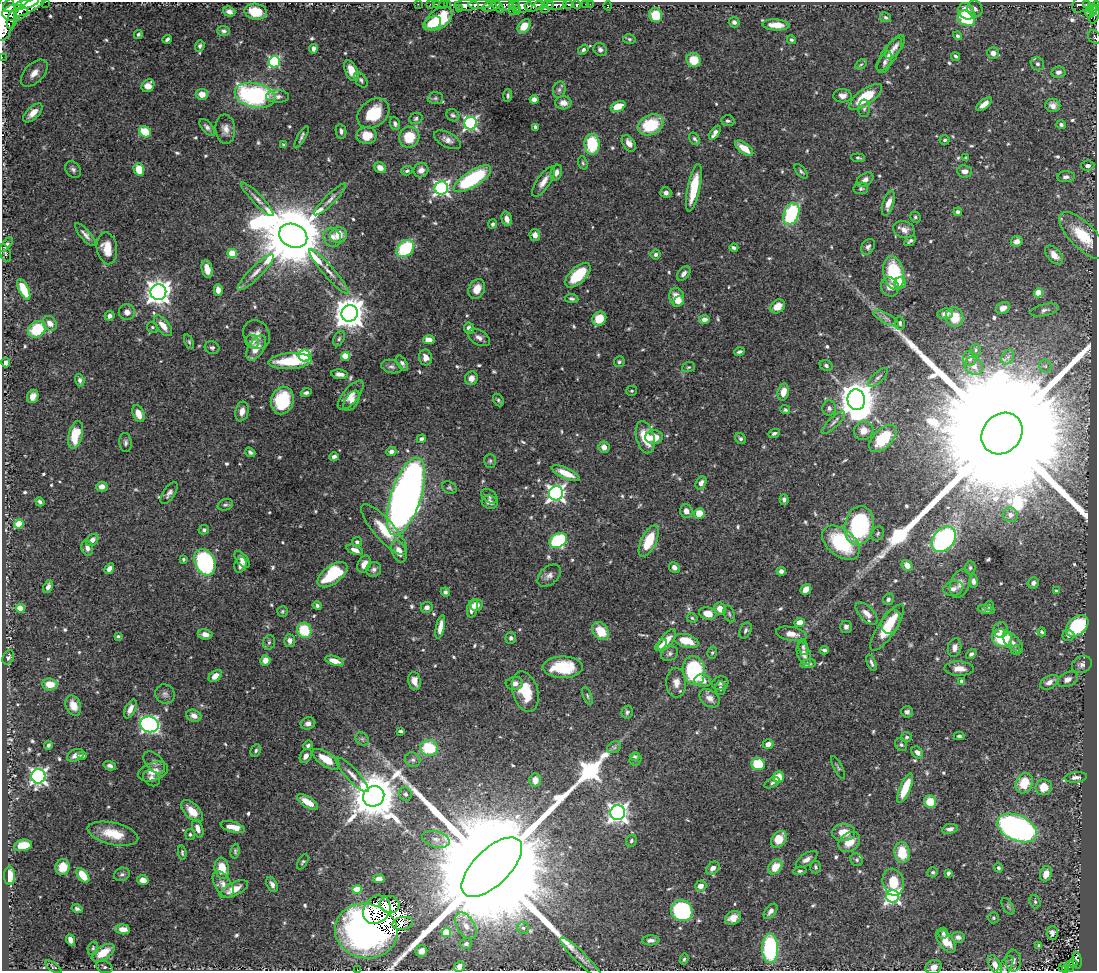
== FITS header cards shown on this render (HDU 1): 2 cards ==
NAXIS1  =                 1095
NAXIS2  =                  969

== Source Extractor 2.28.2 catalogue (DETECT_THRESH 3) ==
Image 1095 x 969 px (HDU 1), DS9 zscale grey, 1 PNG px = 1 image px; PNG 1099 x 973 px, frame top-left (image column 1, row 969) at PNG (2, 2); each listed source drawn as its Kron ellipse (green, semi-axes under 4 px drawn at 4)
Background 0.674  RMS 0.015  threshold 0.0458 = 3 sigma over >= 5 px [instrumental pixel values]
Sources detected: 651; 3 with non-positive FLUX_AUTO (blend fragments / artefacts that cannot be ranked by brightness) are neither listed nor drawn; of the other 648, the 500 brightest by FLUX_AUTO listed and drawn (148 fainter detections omitted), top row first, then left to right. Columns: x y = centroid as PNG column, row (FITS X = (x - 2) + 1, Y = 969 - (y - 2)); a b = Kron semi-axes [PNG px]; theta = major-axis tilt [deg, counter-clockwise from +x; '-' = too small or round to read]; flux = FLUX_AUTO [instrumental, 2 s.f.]
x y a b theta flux
45 2 2 2 - 42
27 3 12 4 17 2900
33 4 21 5 33 3500
418 4 2 2 - 13
430 4 2 2 - 11
436 4 2 2 - 16
443 4 2 2 - 19
447 4 2 2 - 12
515 4 5 3 - 610
548 4 5 3 - 620
568 4 5 3 - 320
586 4 3 2 - 33
590 4 2 2 - 15
13 5 10 6 26 1700
466 5 12 5 -1 2700
480 5 12 3 2 1800
504 5 9 5 -13 590
534 5 9 6 25 2900
539 5 5 3 - 1100
556 5 10 5 6 1700
577 5 4 3 - 290
1081 5 9 7 36 230
1087 5 4 4 - 300
491 6 9 5 16 590
522 6 10 6 2 1200
608 6 4 3 - 32
1096 6 5 3 - 350
498 7 7 3 -47 590
459 8 2 2 - 65
545 9 3 2 - 200
975 9 8 7 - 3.7
517 10 5 2 - 250
1093 10 5 4 - 500
513 11 2 2 - 46
966 11 9 7 -51 18
229 12 6 5 - 4.3
256 12 11 8 -10 19
15 13 13 8 8 4200
1090 13 4 3 - 180
656 15 7 6 - 30
1094 15 9 4 76 280
885 17 6 4 -28 1.8
4 18 23 10 81 6700
966 18 9 7 -31 47
439 19 15 9 36 43
12 20 9 4 77 1100
734 22 5 5 - 3.3
432 23 9 6 26 15
776 25 13 5 -3 13
524 26 8 5 53 16
224 31 6 5 - 2.6
138 34 5 4 - 2.2
957 36 4 4 - 2.2
1094 37 7 5 -54 2.2
167 39 5 3 - 2.2
629 39 6 4 -16 1.7
791 40 5 4 - 2
200 46 6 4 71 2.2
895 47 14 6 52 5.2
313 49 5 4 - 4
583 50 6 4 35 2.5
600 50 7 6 - 3.8
993 53 6 5 - 5.9
889 54 19 7 55 7.8
955 56 4 3 - 1.9
2 57 2 2 - 10
694 60 7 7 - 24
274 62 5 5 - 130
885 62 11 6 66 4
861 64 6 4 29 1.7
1037 64 7 6 - 3.5
351 71 11 6 -66 14
1058 72 7 5 10 5
34 73 16 9 46 14
361 80 8 5 -53 2.5
148 86 7 5 46 11
559 90 8 6 75 3.1
202 94 6 5 - 9.6
255 95 21 12 -12 160
277 96 11 6 -1 4.8
508 96 6 4 86 2
842 96 9 6 -3 6.3
865 97 19 7 36 41
435 98 8 6 2 2.4
534 100 4 4 - 6.8
563 103 8 6 -2 7.4
984 104 9 4 37 6.9
1053 105 7 6 - 5.5
618 106 8 5 24 20
864 108 9 6 90 2.9
33 113 12 6 45 8.6
373 113 17 13 39 36
453 115 7 6 - 2.7
416 118 6 5 - 2.2
728 121 7 5 -5 2.4
471 123 6 6 - 230
395 124 6 5 - 3.1
651 125 13 10 25 50
1061 125 5 4 - 2.2
207 127 10 5 -51 3.4
535 127 4 3 - 2.5
225 129 14 10 -84 7.7
341 131 7 5 -80 3.3
145 132 6 5 - 31
715 133 8 4 56 5.1
367 135 10 8 1 16
301 137 12 3 61 2.6
409 137 10 10 - 27
694 139 7 5 -56 2.4
447 140 15 7 -28 6.5
945 140 5 5 - 2
629 143 9 5 -58 7.5
592 144 10 7 -89 47
284 145 4 3 - 3.3
744 148 11 5 -37 17
858 158 7 4 -4 1.6
966 158 3 3 - 2.1
583 163 7 4 -71 1.6
1088 166 7 5 8 3.8
380 168 6 5 - 8.1
139 169 6 5 - 20
73 170 9 7 -50 3.4
421 170 7 7 - 6
407 171 6 4 20 2.3
801 171 8 4 -48 2.2
965 171 8 6 -8 6.7
556 173 8 5 72 5.1
1066 177 9 5 3 3.7
472 179 21 8 32 110
865 180 9 6 34 5.6
543 182 18 6 55 9.2
441 188 6 6 - 310
694 188 24 6 78 36
861 188 7 5 10 2.1
666 193 5 5 - 4
257 199 23 5 -46 6.6
330 199 22 5 45 6.4
888 203 13 5 72 9.8
958 212 4 4 - 3.1
791 214 11 7 67 87
915 217 6 5 - 1.9
507 219 7 5 -75 5.9
493 224 5 4 - 2.4
904 230 11 8 -21 7.5
85 235 14 5 -49 5
339 235 9 7 25 17
535 235 6 5 - 7.5
293 236 14 11 -25 14000
1083 236 31 12 -45 41
332 237 10 8 -63 7.6
910 241 6 3 34 2.4
1017 241 6 5 - 6.3
6 244 8 4 52 2.6
868 247 8 6 59 3.5
107 248 16 10 -80 19
405 248 10 7 46 70
734 248 4 3 - 2.7
5 253 9 5 -66 2.2
232 253 4 4 - 38
656 254 5 5 - 2.8
1054 255 11 6 -47 9.7
207 269 9 5 -76 11
329 271 29 5 -49 10
256 272 24 6 44 9.3
684 273 8 5 50 4.3
894 273 17 10 -78 73
578 275 16 8 44 42
900 283 6 5 - 21
890 287 10 8 -68 7.8
24 289 11 5 -65 25
477 289 10 7 64 11
218 290 6 4 -87 6.6
158 292 8 7 - 980
1038 293 4 4 - 27
677 297 9 7 -77 15
571 299 7 4 -8 2.4
678 301 6 4 35 6.6
778 306 8 6 36 13
1003 308 7 5 26 6.9
1045 310 15 6 12 3.5
127 312 8 8 - 6.6
350 313 8 8 - 1800
945 314 8 5 4 6.7
109 316 5 4 - 4.7
954 317 9 8 - 23
886 318 14 5 -28 4.7
599 319 7 6 - 19
704 319 5 4 - 5.5
50 323 8 6 -46 8
900 323 6 5 - 2.2
163 326 12 6 -51 12
152 327 6 5 - 2
469 328 6 5 - 5
37 329 9 7 38 45
256 334 15 12 -55 8.3
479 337 12 7 -30 5.1
339 339 8 5 63 2.2
429 340 6 4 3 11
252 341 7 6 - 4.4
189 342 8 4 -66 1.8
212 348 7 6 - 2.5
256 348 14 7 58 13
976 350 5 5 - 1.7
739 352 5 3 - 2.2
304 356 6 6 - 120
345 356 4 4 - 31
426 357 8 6 -81 6.9
1008 357 8 5 60 3.7
970 358 7 6 - 4.3
290 361 21 8 4 40
619 362 5 5 - 1.8
6 363 5 4 - 4.2
402 363 8 4 -61 3.2
826 366 7 5 -28 3.1
974 366 10 8 -38 8.8
1045 366 6 6 - 2.6
391 367 10 6 -15 3.7
688 367 7 5 19 1.6
340 374 8 4 -7 4.9
878 377 13 5 42 3.3
471 378 7 6 - 6.9
80 380 6 4 -73 2.9
632 391 5 5 - 1.8
783 392 8 5 76 11
306 393 5 4 - 2.9
351 395 18 7 50 9
33 396 7 5 68 6.7
282 400 14 11 75 53
498 400 6 5 - 2
856 400 10 8 -81 3000
351 401 11 6 57 5.4
829 408 7 7 - 3.6
785 410 5 4 - 1.9
242 411 10 6 78 7.6
138 414 9 5 -66 13
833 423 15 5 44 4
864 431 10 9 - 12
774 433 6 4 25 2.4
1002 433 22 19 47 160000
75 435 14 7 76 36
645 437 16 9 -77 29
654 437 9 6 4 16
883 438 17 9 45 48
421 439 5 4 - 4
741 439 6 5 - 2.1
125 443 9 6 -85 3
604 447 6 5 - 7.7
391 451 5 4 - 4.1
250 452 5 4 - 2.3
334 457 4 4 - 3.5
490 461 7 5 90 2.1
566 473 15 5 -24 20
701 483 7 5 55 5
102 487 6 4 1 7.5
449 487 7 5 -29 2.2
169 493 12 6 55 4.4
556 493 7 7 - 410
489 496 9 6 -39 2.4
406 497 40 15 72 1000
784 500 5 4 - 3.3
40 502 5 3 - 2.4
490 502 8 6 -19 5.7
225 505 8 5 17 2.5
686 511 7 6 - 7
699 514 5 5 - 20
1010 515 7 7 - 6.1
19 524 5 4 - 34
859 525 20 14 79 120
204 530 5 4 - 2.3
384 530 32 10 -48 29
878 533 7 5 59 2
944 539 14 10 49 200
92 540 7 5 45 5.4
558 540 9 6 30 120
649 541 17 7 64 38
357 542 5 4 - 3.9
841 543 21 13 -39 74
87 548 8 5 -75 4.9
355 550 9 4 -21 6.3
399 551 11 7 -68 12
183 559 3 3 - 1.7
242 559 10 5 -52 6.5
205 562 14 9 -66 160
364 564 9 6 65 7.9
240 565 8 6 67 5.6
907 565 6 5 - 8.5
674 567 6 5 - 5.7
970 568 7 5 87 2.1
109 569 6 4 56 6.1
374 569 8 7 - 3.9
781 571 5 4 - 3.2
332 575 17 9 37 58
549 576 13 8 42 5.8
973 581 7 4 -89 3.3
960 583 15 9 68 7.4
1033 583 6 5 - 3.7
48 587 6 4 64 4.6
806 589 6 4 50 9.6
953 589 10 7 12 5.4
1056 591 3 3 - 2.9
445 592 5 4 - 2.4
888 599 6 5 - 2.9
317 605 4 4 - 2.8
476 605 6 6 - 8.6
989 606 5 4 - 2.7
427 607 6 5 - 5.4
20 608 4 4 - 25
472 608 9 5 77 9.5
720 609 6 5 - 12
986 610 8 4 -11 2.9
282 611 5 5 - 1.7
708 613 8 6 -11 12
867 613 14 7 -45 8.4
729 614 9 5 -70 2.4
692 618 5 4 - 1.8
800 622 5 4 - 11
891 622 12 9 71 17
1077 626 13 8 42 70
440 627 12 4 78 10
846 627 6 6 - 3.2
887 628 27 8 56 39
304 630 8 7 - 37
746 630 8 5 64 2.6
1001 630 8 7 - 4.4
601 631 10 7 -50 26
1042 632 4 4 - 2.2
205 634 7 5 -8 6.9
791 634 16 7 -11 8.1
1068 635 6 5 - 3.6
118 636 4 3 - 1.7
511 638 6 5 - 3
1002 638 10 8 -18 53
667 640 13 6 53 12
290 641 6 5 - 6.1
686 641 13 6 -16 22
269 642 7 5 73 2.6
1013 642 13 6 -44 5.5
661 645 7 4 47 3.6
803 647 8 5 -76 2.2
955 648 9 6 79 6.6
824 650 4 3 - 2.4
1016 650 5 4 - 1.6
712 653 6 5 - 1.7
670 654 9 6 30 3.2
804 654 11 6 -72 5.3
971 654 6 4 41 3.1
8 657 7 5 64 2.9
265 660 5 5 - 9.6
335 661 9 4 -17 10
871 663 9 3 -68 2.5
808 664 8 4 9 3.1
1082 664 10 8 27 5
563 667 20 11 1 45
959 669 14 7 -1 9.9
694 671 14 11 -81 97
215 676 7 5 40 9
1068 679 11 7 26 6
414 681 9 6 -78 11
703 681 8 6 -9 7.3
962 681 4 4 - 5
1049 682 10 6 29 5.9
514 683 9 6 3 5.9
676 683 15 10 -89 8.9
720 683 8 6 19 2.6
50 684 8 6 -3 17
720 688 7 5 90 3.2
525 691 21 12 -74 35
165 694 10 9 - 4.3
587 696 9 4 -68 2.2
710 698 11 8 -37 7
73 705 10 7 -67 13
130 709 10 5 65 7
627 712 6 5 - 2.3
907 712 6 6 - 2.9
194 716 8 6 -22 7.1
308 723 7 6 - 4.5
150 724 9 7 -16 340
400 731 4 3 - 2.1
959 736 5 3 - 1.8
907 737 5 5 - 2
362 739 7 6 - 2.4
768 744 5 4 - 5
48 745 4 4 - 2.5
308 745 5 4 - 2.5
901 745 7 5 -53 2.2
614 747 7 5 28 2.4
429 748 9 8 - 43
256 750 6 5 - 2.3
917 752 7 5 -46 5
75 755 9 6 24 6.5
82 755 5 3 - 1.7
306 756 7 5 60 6.1
635 756 5 4 - 1.6
326 759 15 7 -33 24
636 759 6 5 - 1.9
413 760 8 7 - 3.3
154 762 13 8 -45 4.8
758 764 6 6 - 42
110 766 6 4 -16 3.2
838 767 13 4 -63 2.1
153 771 15 9 19 11
352 775 23 6 -47 8.7
38 776 7 7 - 370
778 777 6 5 - 16
1076 777 11 5 5 4.7
151 778 9 7 -38 4.6
535 780 7 5 87 8.7
772 783 8 4 26 2.4
1024 783 10 8 70 27
1044 787 8 8 - 16
905 788 16 5 67 30
405 794 7 6 - 3.1
374 796 11 10 - 5700
307 802 12 5 -32 13
930 802 6 6 - 21
192 811 13 7 -46 16
618 813 7 7 - 580
233 827 12 5 -15 13
1017 828 21 12 -24 300
198 829 9 5 -71 7.2
950 829 8 5 11 4.4
843 833 12 8 1 16
113 834 26 11 -13 26
190 834 6 5 - 2.1
436 839 14 8 -16 7.7
779 839 9 7 48 17
631 841 6 5 - 2.1
849 842 12 9 39 14
23 845 9 5 9 24
235 851 7 4 84 1.9
902 852 10 7 -82 27
182 853 7 4 -85 1.9
807 859 12 6 32 5.4
857 860 7 6 - 2.5
303 862 8 4 60 1.9
63 867 8 7 - 14
492 867 38 18 44 96000
775 867 8 6 51 18
815 867 6 5 - 2
222 868 10 7 -82 24
713 868 7 5 43 6.5
998 868 5 4 - 1.9
800 871 7 4 6 2
933 872 5 4 - 1.8
948 873 4 3 - 2.2
122 874 8 6 22 2.8
1046 874 8 5 70 11
83 875 8 5 -52 22
9 876 9 5 -89 21
379 879 6 4 8 5.5
143 880 6 5 - 6.8
893 882 13 10 -75 26
223 884 15 8 -58 8.5
272 884 8 5 -63 4.2
701 886 6 5 - 7.1
234 889 15 6 25 15
357 889 5 4 - 31
892 896 6 6 - 260
1035 902 7 5 -73 2.2
389 905 10 8 -14 19
1008 906 9 5 -57 2.2
77 909 5 4 - 2.5
377 910 15 12 51 3.2
682 911 11 10 - 150
771 911 9 5 51 4.4
733 918 8 6 23 9.3
994 918 5 5 - 1.9
403 923 10 6 10 4.1
466 926 14 8 -59 11
523 928 6 6 - 2.6
123 929 7 5 -6 11
366 931 31 27 -12 430
446 932 5 4 - 37
943 933 5 4 - 2.4
1052 933 7 5 -88 3.9
958 937 6 5 - 3.9
70 940 5 4 - 6.1
651 940 9 5 1 4.1
946 941 13 7 -53 18
466 944 6 5 - 3.5
1039 946 4 4 - 2.3
93 948 7 5 71 1.7
770 948 14 8 -88 110
421 951 6 5 - 4.4
103 953 13 6 33 20
581 958 28 6 -44 7.2
684 959 5 4 - 1.7
1013 960 11 7 -86 5.7
1077 960 8 4 -84 130
1073 963 4 4 - 83
995 965 10 5 -62 7.6
1069 966 5 4 - 98
53 967 9 4 -34 1.7
104 967 8 6 -23 2.4
459 967 6 5 - 7.2
934 967 8 7 - 7
1005 967 12 5 57 3.2
1063 968 4 3 - 22
1065 969 3 3 - 35
358 970 2 2 - 10
At the frame edge (FLAGS 8, measured only in part): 13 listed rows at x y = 45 2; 33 4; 13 5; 1096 6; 4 18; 1094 37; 2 57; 995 965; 459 967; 934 967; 1005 967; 1065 969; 358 970
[148 fainter detections neither listed nor drawn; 3 non-positive-flux detections neither listed nor drawn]